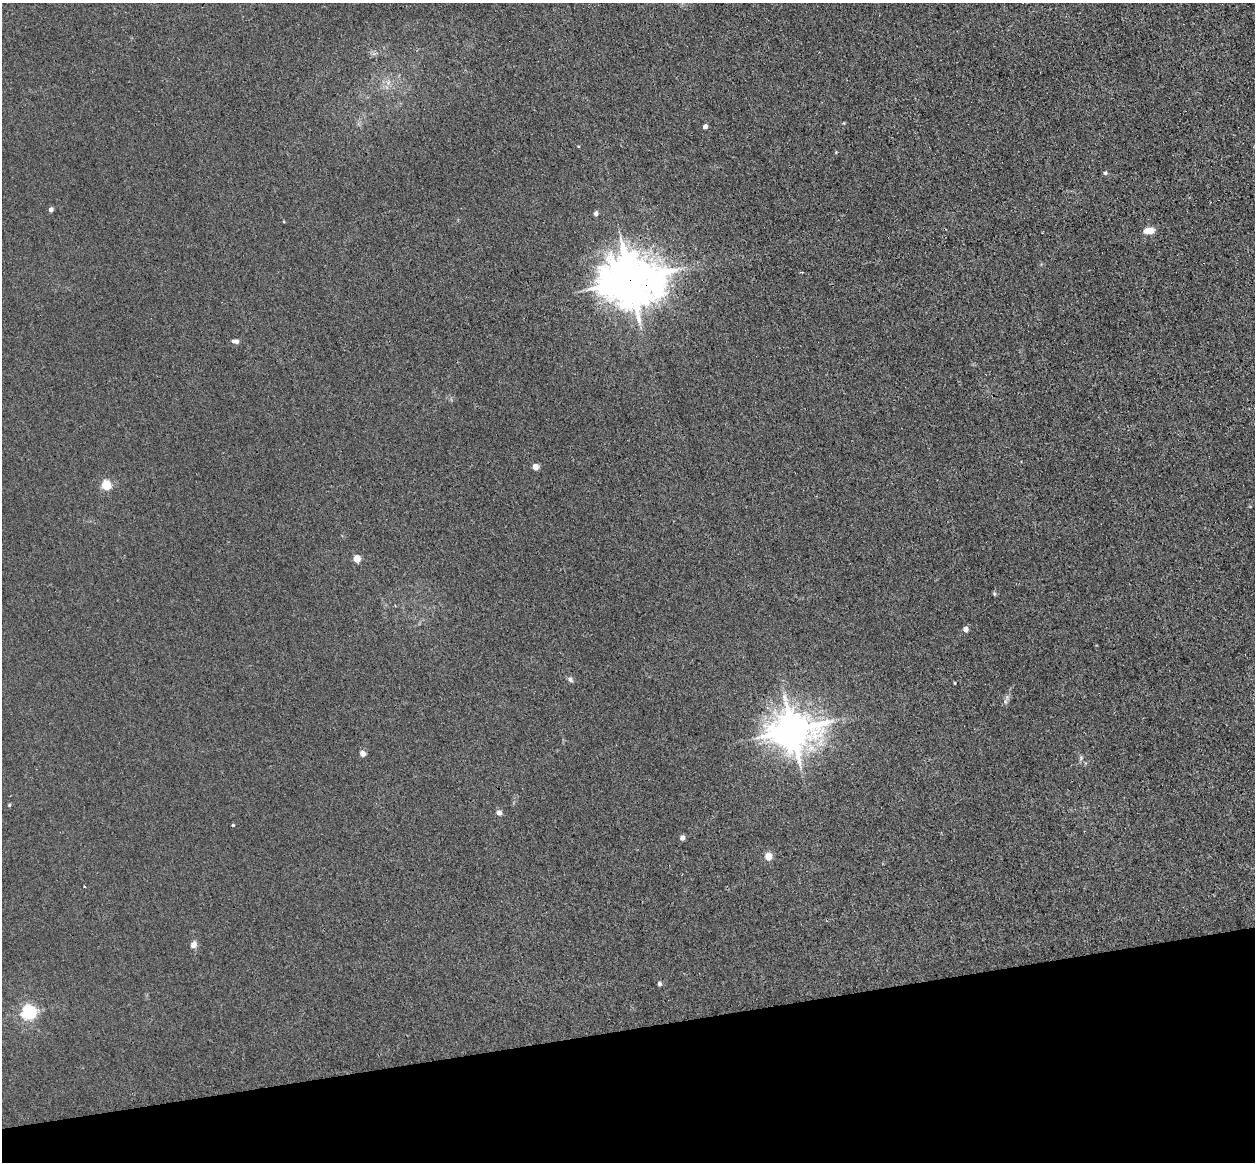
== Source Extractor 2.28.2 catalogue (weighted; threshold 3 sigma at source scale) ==
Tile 14 of 4 x 4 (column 2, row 4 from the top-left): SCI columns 1368-2620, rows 285-1444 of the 5241 x 5093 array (HDU 1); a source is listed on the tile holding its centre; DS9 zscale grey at full resolution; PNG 1257 x 1164 px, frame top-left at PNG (2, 3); no overlay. Shown black and unused: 12% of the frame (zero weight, under 3 of 4 exposures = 6% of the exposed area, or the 3 px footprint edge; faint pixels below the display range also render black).
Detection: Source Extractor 2.28.2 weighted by HDU 2 'WHT'; one run over the whole footprint, this tile lists its part. Background 0.0213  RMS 0.0051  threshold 0.0228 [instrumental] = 3 sigma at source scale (4.5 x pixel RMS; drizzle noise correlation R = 1.50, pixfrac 1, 0.05/0.05 arcsec/px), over >= 5 px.
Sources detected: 28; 2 inside a brighter listed object's ellipse — not listed separately; the other 26 listed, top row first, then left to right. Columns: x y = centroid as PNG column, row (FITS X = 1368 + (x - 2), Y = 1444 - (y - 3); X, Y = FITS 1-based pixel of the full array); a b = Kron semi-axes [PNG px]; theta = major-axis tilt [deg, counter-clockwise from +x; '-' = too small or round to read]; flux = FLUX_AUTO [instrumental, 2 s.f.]
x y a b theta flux
705 127 4 4 - 2.6
1105 173 5 5 - 1
51 210 4 4 - 2.3
596 214 5 4 - 1.8
1150 231 5 5 - 7.6
801 272 3 3 - 0.48
630 280 17 14 -2 2500
237 342 5 4 - 1.5
535 467 4 4 - 6.2
106 485 5 5 - 30
356 559 5 4 - 10
966 629 5 4 - 3.4
570 680 9 6 -50 1.2
955 683 4 2 - 0.41
792 730 13 11 8 1400
363 754 5 4 - 4.2
1081 758 7 5 71 0.97
9 805 4 4 - 0.56
499 813 5 5 - 2.6
233 825 4 4 - 0.47
682 838 5 4 - 2.3
768 857 5 4 - 9.5
84 886 3 2 - 0.34
193 945 8 7 - 2.2
659 984 6 5 - 1
29 1013 6 6 - 110
Overlapping masked pixels (flux is a lower limit): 1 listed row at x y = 630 280